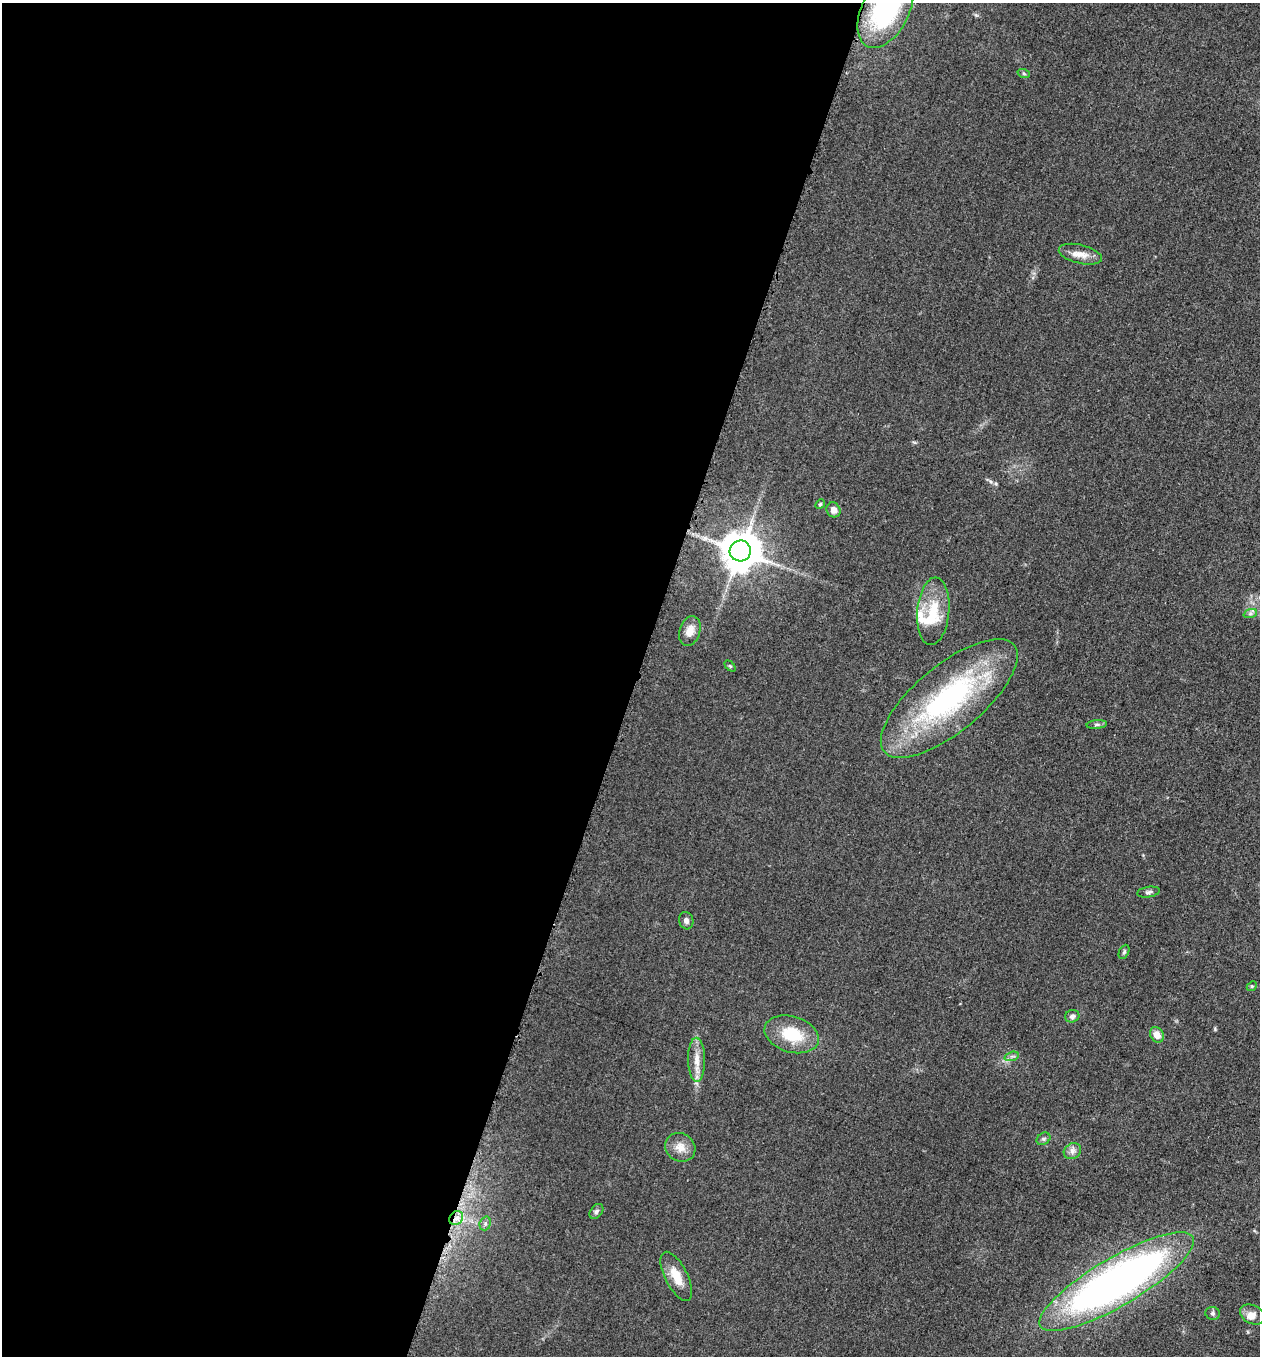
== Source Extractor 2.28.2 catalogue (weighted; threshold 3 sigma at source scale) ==
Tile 5 of 4 x 4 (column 1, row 2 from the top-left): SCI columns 197-1454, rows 2724-4077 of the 5506 x 5462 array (HDU 1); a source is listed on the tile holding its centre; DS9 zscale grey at full resolution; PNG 1262 x 1358 px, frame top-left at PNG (2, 3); each listed source drawn as its Kron ellipse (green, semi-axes under 4 px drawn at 4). Shown black and unused: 50% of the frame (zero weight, under 3 of 5 exposures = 4% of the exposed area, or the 3 px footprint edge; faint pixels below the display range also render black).
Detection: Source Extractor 2.28.2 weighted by HDU 2 'WHT'; one run over the whole footprint, this tile lists its part. Background 0.0602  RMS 0.0063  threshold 0.0282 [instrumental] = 3 sigma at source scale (4.5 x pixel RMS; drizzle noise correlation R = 1.50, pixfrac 1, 0.05/0.05 arcsec/px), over >= 5 px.
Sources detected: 34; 3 inside a brighter listed object's ellipse — not listed separately; the other 31 listed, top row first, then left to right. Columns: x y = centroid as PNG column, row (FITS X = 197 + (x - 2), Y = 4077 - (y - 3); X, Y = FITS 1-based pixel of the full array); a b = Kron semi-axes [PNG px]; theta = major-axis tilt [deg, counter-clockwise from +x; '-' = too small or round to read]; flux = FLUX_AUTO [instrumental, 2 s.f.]
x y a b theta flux
885 10 41 23 64 84
1024 74 6 4 -20 0.91
1080 254 22 9 -14 6.8
820 504 5 4 - 0.79
833 510 7 6 - 4
740 551 10 10 - 2000
933 611 34 16 85 21
1250 614 7 4 19 1.3
690 631 15 10 73 5.9
730 666 6 4 -44 0.74
949 698 84 33 39 120
1097 724 10 4 5 1.5
1149 892 11 5 9 1.8
686 921 9 7 -72 2.4
1124 952 7 4 65 1.1
1252 986 5 4 - 0.85
1072 1016 7 6 - 2
792 1034 28 18 -17 24
1157 1035 8 6 -59 4.8
1012 1056 7 4 18 1.5
697 1060 22 8 -89 7.1
1043 1139 7 5 35 1.4
680 1147 15 14 - 7
1072 1151 9 7 36 2.8
596 1211 8 6 51 1.6
456 1218 7 6 - 3.6
485 1223 7 5 71 1.4
676 1276 27 11 -63 11
1117 1282 88 24 30 370
1213 1313 7 6 - 1.4
1252 1314 13 9 -27 4.1
Overlapping masked pixels (flux is a lower limit): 1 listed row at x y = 456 1218
Isophote crosses this tile's border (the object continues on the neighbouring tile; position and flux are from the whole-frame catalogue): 1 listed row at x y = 885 10